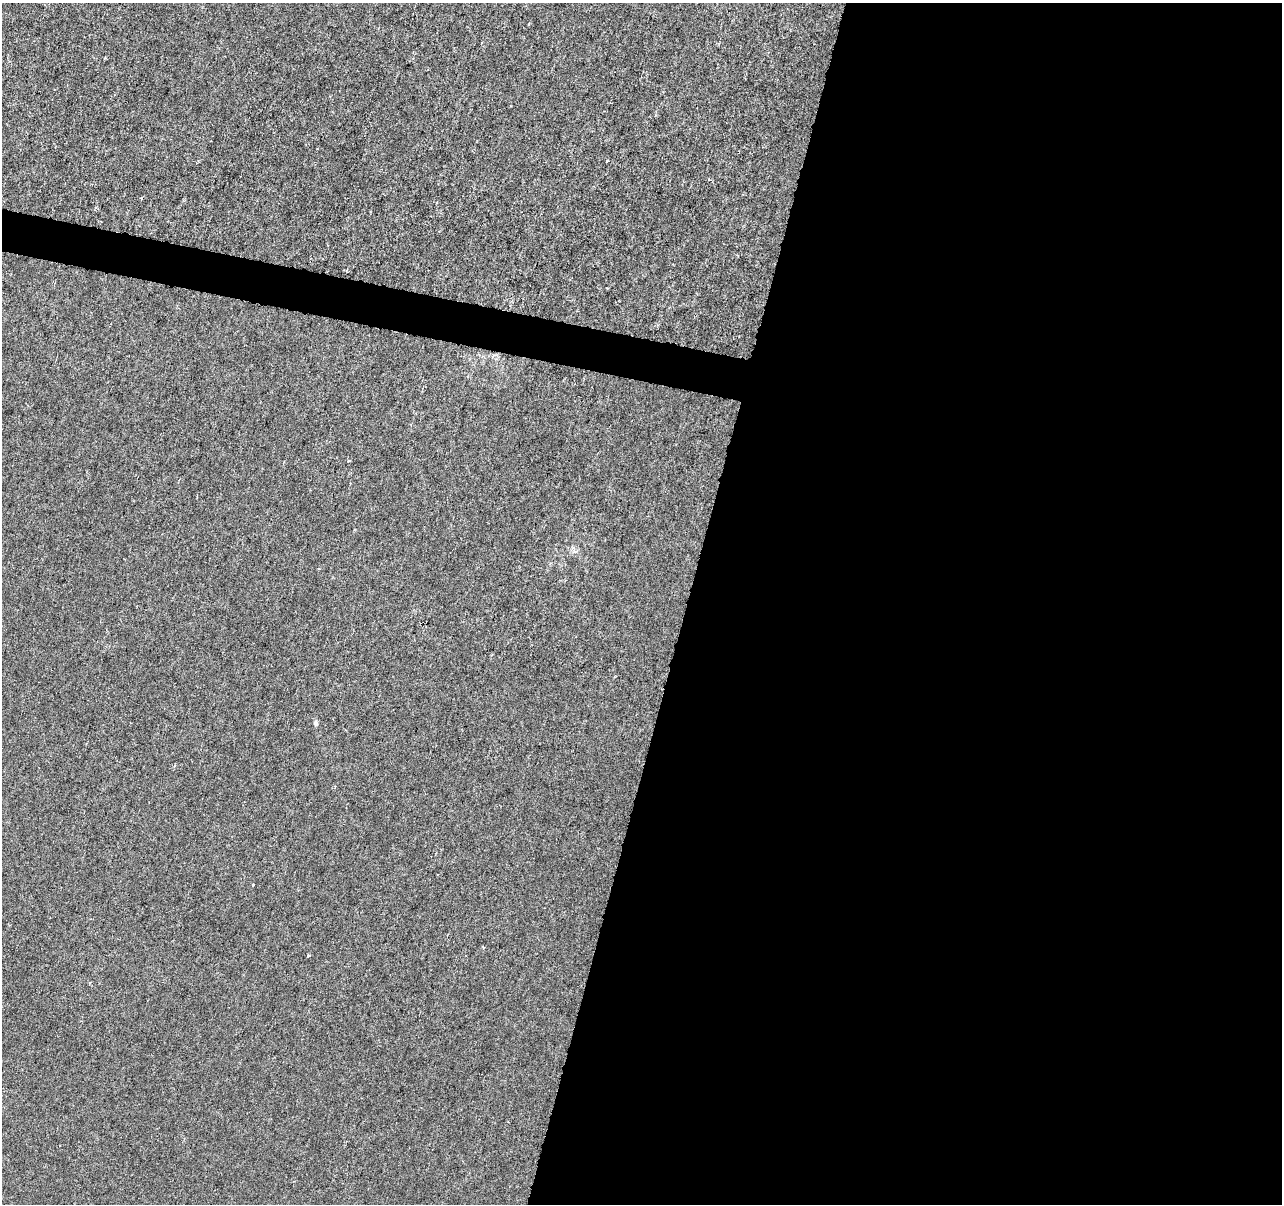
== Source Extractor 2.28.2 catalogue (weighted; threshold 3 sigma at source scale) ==
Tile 12 of 4 x 4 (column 4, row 3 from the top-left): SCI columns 3841-5120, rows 1424-2625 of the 5128 x 5312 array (HDU 1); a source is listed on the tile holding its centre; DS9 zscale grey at full resolution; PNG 1284 x 1206 px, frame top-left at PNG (2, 3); no overlay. Shown black and unused: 49% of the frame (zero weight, under 3 of 6 exposures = <1% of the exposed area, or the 3 px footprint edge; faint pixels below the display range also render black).
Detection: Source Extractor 2.28.2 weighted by HDU 2 'WHT'; one run over the whole footprint, this tile lists its part. Background -1.32e-04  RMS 0.0013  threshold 0.00513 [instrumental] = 3 sigma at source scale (4.09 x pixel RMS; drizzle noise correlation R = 1.36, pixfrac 0.8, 0.0396/0.0396 arcsec/px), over >= 5 px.
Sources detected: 5; all 5 listed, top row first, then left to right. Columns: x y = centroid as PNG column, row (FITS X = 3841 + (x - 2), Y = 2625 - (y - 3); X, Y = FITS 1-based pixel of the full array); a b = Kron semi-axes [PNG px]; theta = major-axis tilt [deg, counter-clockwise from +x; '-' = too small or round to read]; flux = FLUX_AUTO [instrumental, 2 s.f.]
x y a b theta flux
105 58 3 3 - 0.11
607 161 3 2 - 0.17
316 722 7 6 - 0.27
253 885 4 3 - 0.092
308 955 3 3 - 0.24